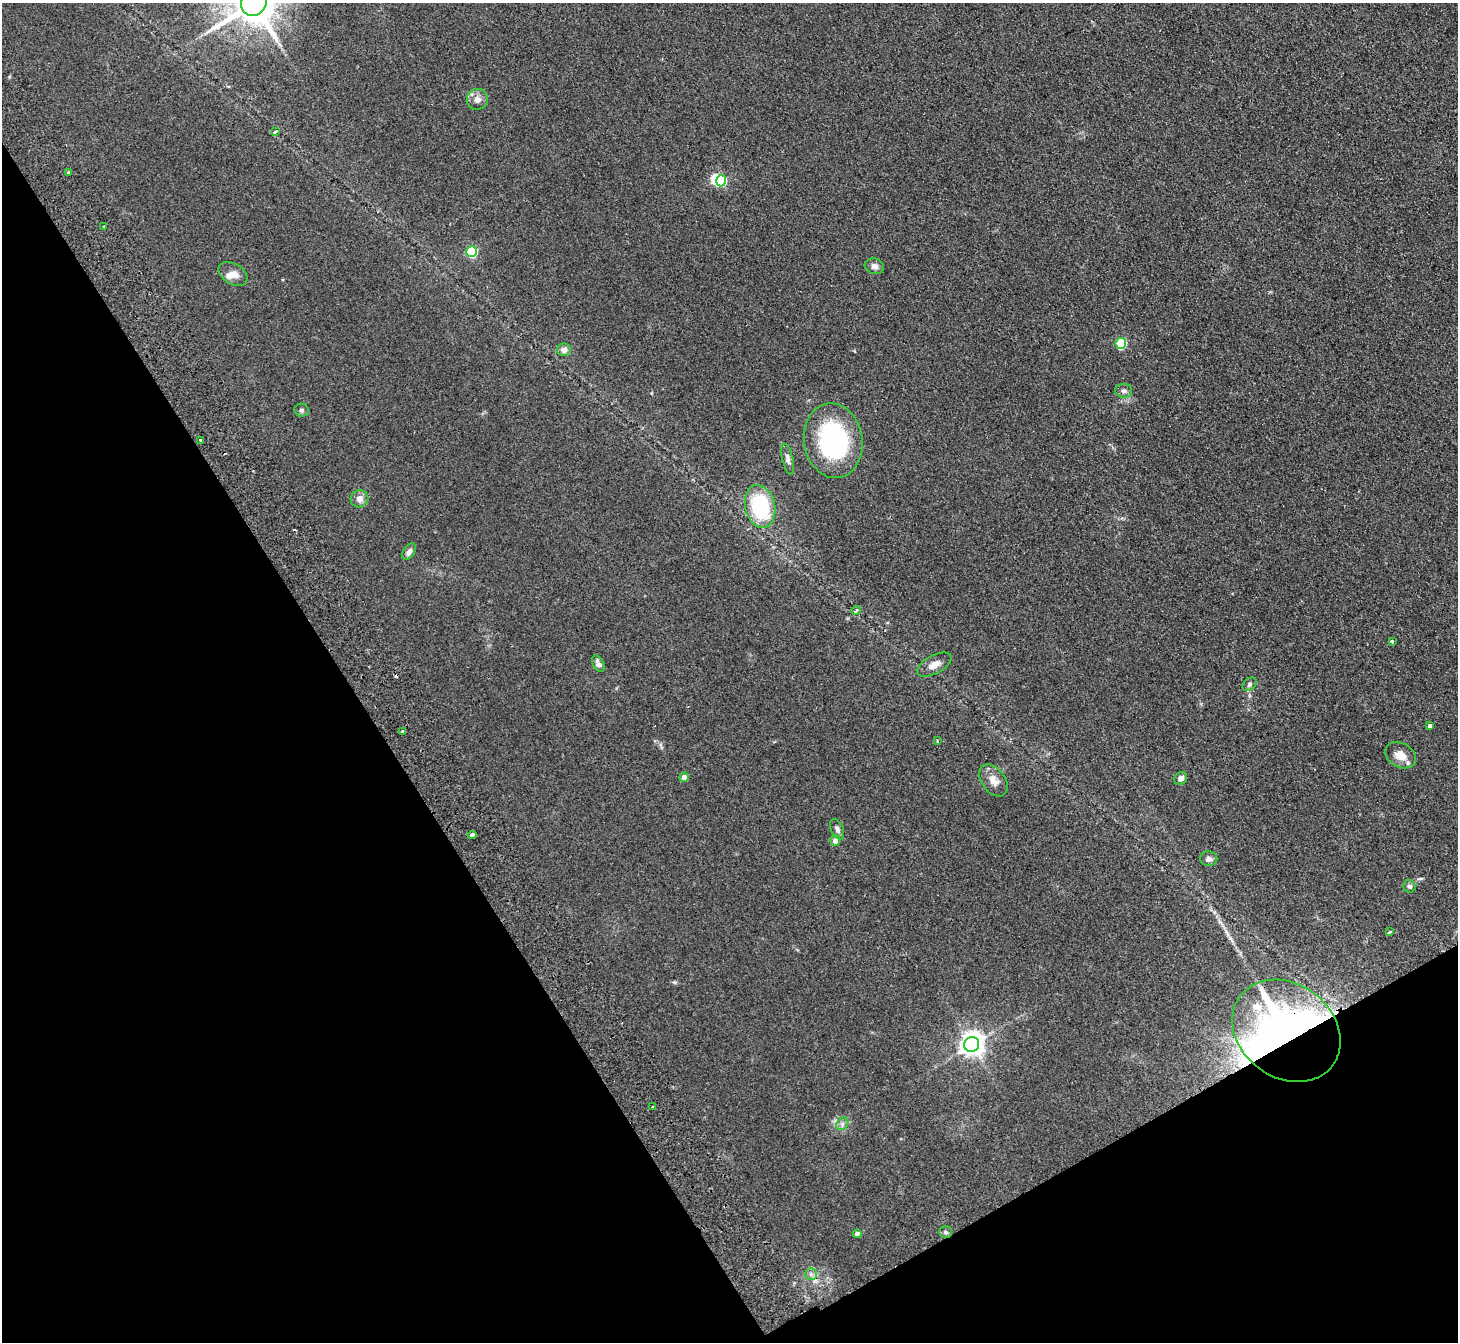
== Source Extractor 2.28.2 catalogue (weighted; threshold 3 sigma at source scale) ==
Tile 14 of 4 x 4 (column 2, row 4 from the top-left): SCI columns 1508-2963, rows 194-1533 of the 5926 x 5882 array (HDU 1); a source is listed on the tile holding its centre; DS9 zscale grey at full resolution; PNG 1460 x 1344 px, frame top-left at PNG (2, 3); each listed source drawn as its Kron ellipse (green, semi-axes under 4 px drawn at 4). Shown black and unused: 31% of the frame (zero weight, under 2 of 3 exposures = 3% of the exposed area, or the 3 px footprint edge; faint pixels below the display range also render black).
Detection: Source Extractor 2.28.2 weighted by HDU 2 'WHT'; one run over the whole footprint, this tile lists its part. Background 0.106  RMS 0.012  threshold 0.0521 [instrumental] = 3 sigma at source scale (4.5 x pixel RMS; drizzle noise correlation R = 1.50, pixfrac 1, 0.05/0.05 arcsec/px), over >= 5 px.
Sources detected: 51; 2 inside a brighter object's white glare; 3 cosmic-ray / hot-pixel residue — neither listed nor drawn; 2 inside a brighter listed object's ellipse — not listed separately; the other 44 listed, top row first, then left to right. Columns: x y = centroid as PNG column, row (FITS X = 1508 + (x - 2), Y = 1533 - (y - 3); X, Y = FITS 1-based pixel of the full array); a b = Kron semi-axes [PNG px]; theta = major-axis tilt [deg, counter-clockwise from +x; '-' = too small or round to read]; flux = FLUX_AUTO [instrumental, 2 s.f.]
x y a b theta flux
254 3 13 12 - 4500
477 99 11 10 - 7.5
275 131 4 3 - 3.6
68 173 3 3 - 4.3
721 181 5 5 - 67
104 227 3 3 - 1.2
472 252 5 5 - 89
874 266 10 7 -18 4.9
233 274 16 10 -32 8.6
1121 343 5 5 - 90
564 350 7 6 - 6
1124 391 8 7 - 3.6
302 410 7 6 - 2.7
200 440 3 3 - 2.3
833 441 37 29 -80 150
788 459 16 5 -76 4.3
359 499 9 8 - 6.9
760 506 21 15 -77 93
409 552 9 5 58 3.9
856 611 5 3 - 4.3
1392 641 3 3 - 3
598 664 9 5 -61 5.1
934 665 19 9 28 9.3
1249 684 8 5 41 2.9
1430 726 4 4 - 3.8
403 732 4 3 - 14
937 741 3 3 - 1.2
1400 755 16 12 -29 14
684 777 5 4 - 7.5
1181 778 7 6 - 5.5
993 780 18 12 -54 11
837 829 11 6 -66 3.9
472 835 4 3 - 14
835 840 5 5 - 8.7
1209 859 8 7 - 3.6
1410 886 6 6 - 2.8
1389 932 4 3 - 3.5
1286 1031 58 47 -37 630
972 1044 8 7 - 950
652 1107 2 2 - 1.3
842 1124 7 5 47 3.3
946 1232 6 5 - 2.2
857 1234 4 4 - 4.2
811 1274 6 5 - 2.9
Overlapping masked pixels (flux is a lower limit): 1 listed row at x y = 1286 1031
Isophote crosses this tile's border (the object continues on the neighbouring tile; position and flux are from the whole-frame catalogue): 1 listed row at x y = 254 3